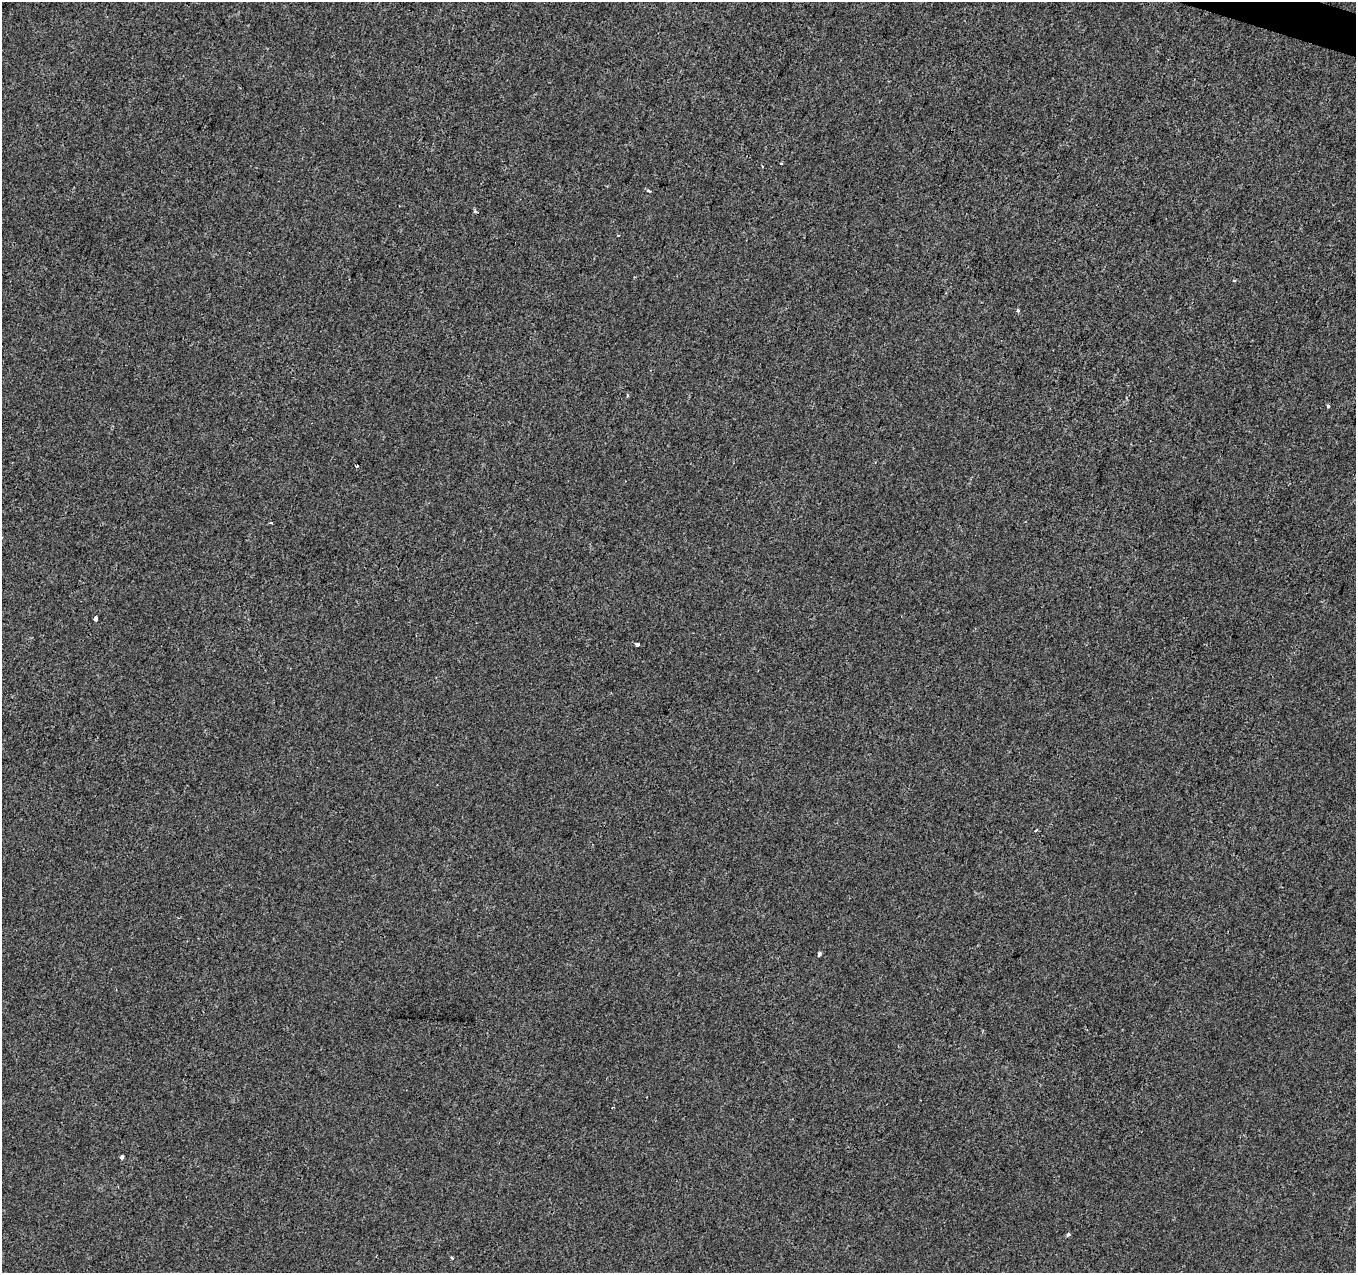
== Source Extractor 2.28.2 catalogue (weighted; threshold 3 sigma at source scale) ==
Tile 10 of 4 x 4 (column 2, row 3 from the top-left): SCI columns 1362-2715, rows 1548-2818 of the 5422 x 5573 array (HDU 1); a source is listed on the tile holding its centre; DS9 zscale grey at full resolution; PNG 1358 x 1275 px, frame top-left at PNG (2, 2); no overlay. Shown black and unused: <1% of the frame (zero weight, under 2 of 3 exposures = <1% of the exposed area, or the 3 px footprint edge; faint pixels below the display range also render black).
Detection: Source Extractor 2.28.2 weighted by HDU 2 'WHT'; one run over the whole footprint, this tile lists its part. Background -5.66e-04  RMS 0.0041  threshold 0.0187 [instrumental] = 3 sigma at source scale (4.5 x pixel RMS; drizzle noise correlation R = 1.50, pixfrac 1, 0.0396/0.0396 arcsec/px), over >= 5 px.
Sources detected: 19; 1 cosmic-ray / hot-pixel residue — not listed; the other 18 listed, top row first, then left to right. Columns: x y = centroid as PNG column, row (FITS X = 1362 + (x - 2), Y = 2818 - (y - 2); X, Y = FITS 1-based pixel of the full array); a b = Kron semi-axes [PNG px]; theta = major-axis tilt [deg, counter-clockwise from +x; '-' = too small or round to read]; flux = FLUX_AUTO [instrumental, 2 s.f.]
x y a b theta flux
781 164 3 3 - 0.48
762 166 3 2 - 0.41
649 191 4 3 - 0.9
475 211 5 3 - 0.51
618 235 3 3 - 1.3
1234 280 4 3 - 0.67
1017 311 3 3 - 1.1
627 395 5 3 - 0.46
1328 406 3 3 - 2
357 466 4 3 - 1.7
271 523 3 3 - 1.1
95 618 4 4 - 4.5
637 644 3 3 - 3.3
1036 830 3 3 - 0.61
819 954 5 4 - 0.83
122 1157 4 4 - 0.92
1068 1234 4 4 - 1.1
452 1258 4 3 - 0.41